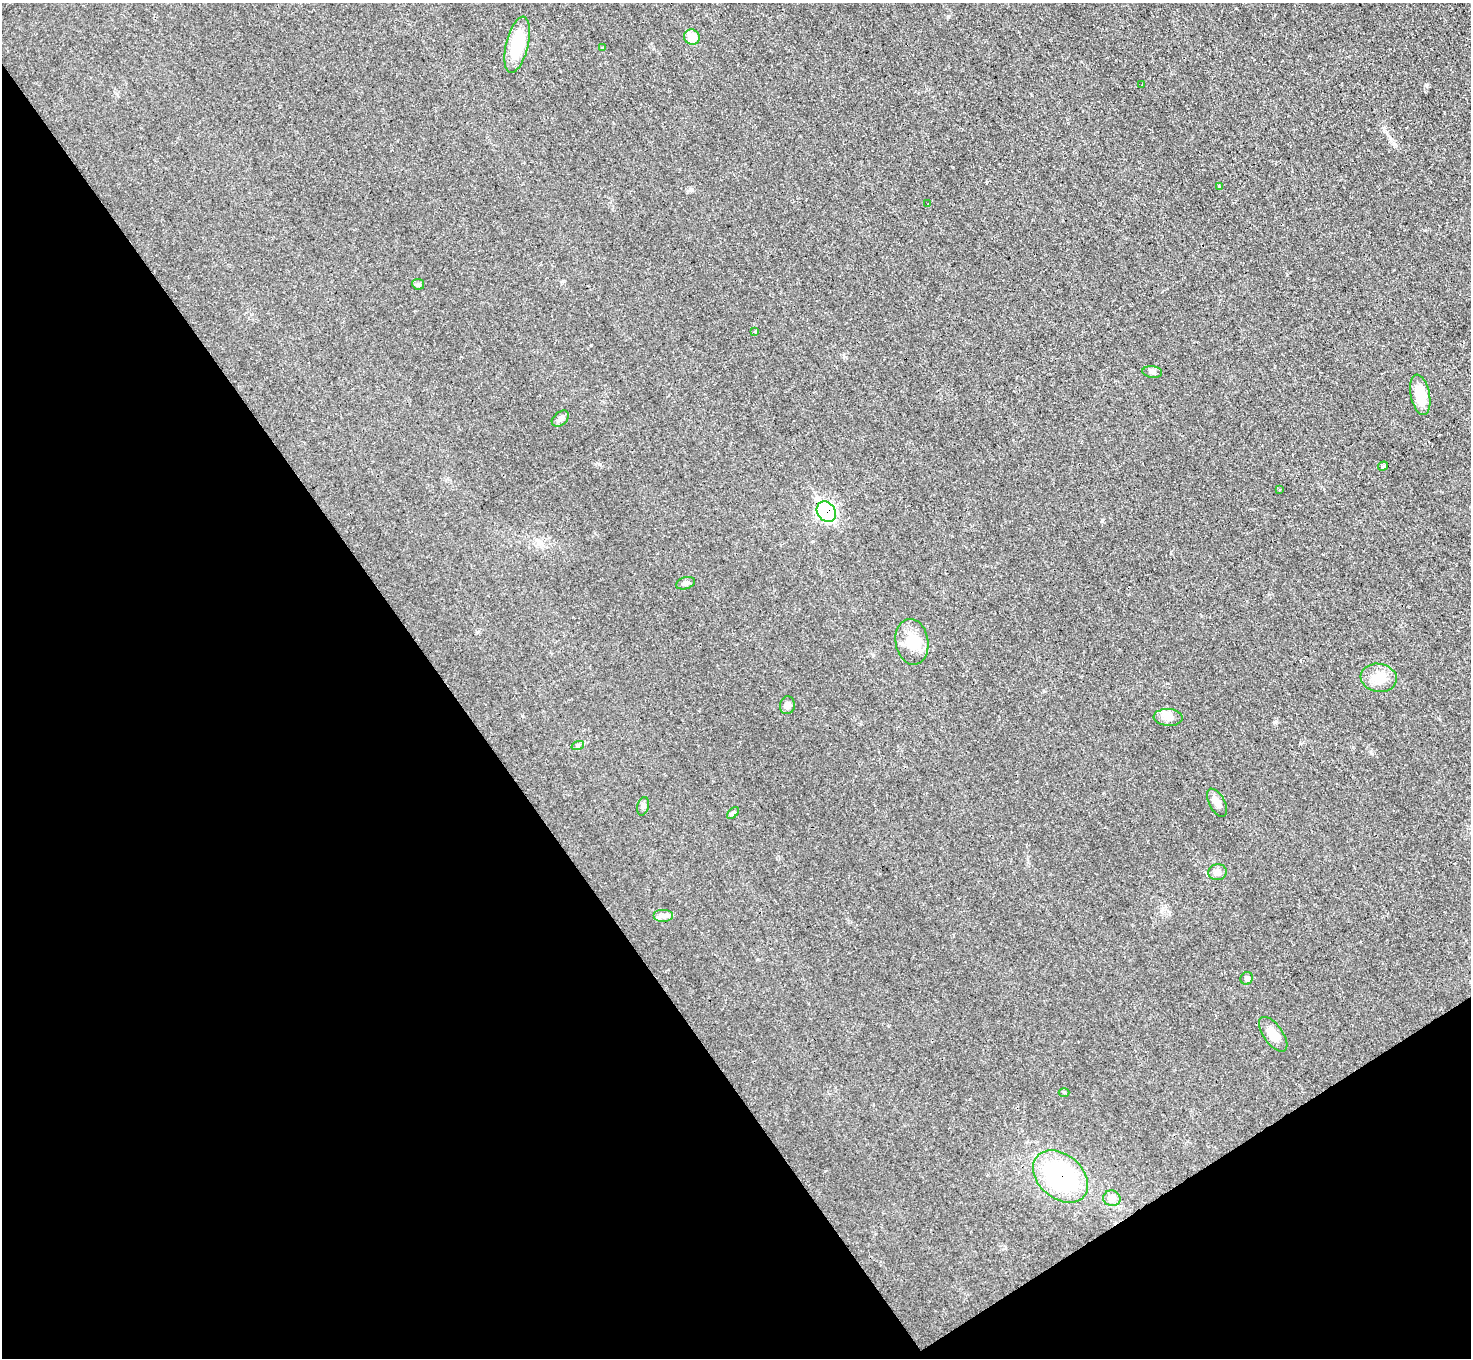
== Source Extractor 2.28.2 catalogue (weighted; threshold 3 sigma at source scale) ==
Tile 14 of 4 x 4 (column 2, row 4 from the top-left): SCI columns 1470-2938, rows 156-1511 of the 5878 x 5872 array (HDU 1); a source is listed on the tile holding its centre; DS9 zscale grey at full resolution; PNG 1473 x 1360 px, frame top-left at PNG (2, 3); each listed source drawn as its Kron ellipse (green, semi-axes under 4 px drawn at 4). Shown black and unused: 35% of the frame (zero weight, under 3 of 4 exposures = <1% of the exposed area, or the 3 px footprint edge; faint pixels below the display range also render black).
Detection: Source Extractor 2.28.2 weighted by HDU 2 'WHT'; one run over the whole footprint, this tile lists its part. Background 0.0333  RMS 0.0044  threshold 0.0198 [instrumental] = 3 sigma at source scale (4.5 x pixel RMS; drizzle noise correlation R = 1.50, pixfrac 1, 0.05/0.05 arcsec/px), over >= 5 px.
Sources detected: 33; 3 cosmic-ray / hot-pixel residue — neither listed nor drawn; the other 30 listed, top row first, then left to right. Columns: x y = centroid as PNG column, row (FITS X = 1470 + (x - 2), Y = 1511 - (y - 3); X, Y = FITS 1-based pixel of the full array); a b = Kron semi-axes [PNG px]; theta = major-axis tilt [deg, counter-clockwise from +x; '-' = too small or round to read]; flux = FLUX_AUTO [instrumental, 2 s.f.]
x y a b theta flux
692 37 8 7 - 7.4
517 45 29 11 76 18
602 48 3 3 - 1.3
1142 85 3 2 - 0.47
1219 187 3 3 - 3
928 204 3 2 - 0.85
418 284 6 5 - 0.73
755 331 3 3 - 3.8
1152 372 10 6 -7 1.3
1420 395 20 9 -78 9.9
560 419 10 6 40 1.4
1383 466 5 3 - 15
1280 490 3 2 - 0.49
826 512 11 9 -55 69
685 583 10 6 16 1.4
912 642 23 16 -80 10
1379 678 18 14 -9 7.1
787 705 9 7 80 2
1168 717 14 8 -3 2.9
578 745 6 4 20 0.63
1217 803 15 7 -61 2.7
643 806 9 5 75 1
733 813 7 4 46 0.84
1217 872 9 8 - 2.2
663 916 10 6 0 1.9
1247 978 6 6 - 1.3
1273 1034 20 9 -54 5.3
1064 1092 5 3 - 0.46
1060 1176 31 22 -41 55
1112 1198 9 7 -20 1.9
Overlapping masked pixels (flux is a lower limit): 2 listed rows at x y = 826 512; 1060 1176
Unlisted compact peaks at least as high as the median listed source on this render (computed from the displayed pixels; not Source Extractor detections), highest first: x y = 948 16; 599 464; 1426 85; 1275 722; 1102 521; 591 345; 1371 752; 691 189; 477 632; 873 655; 1287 275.